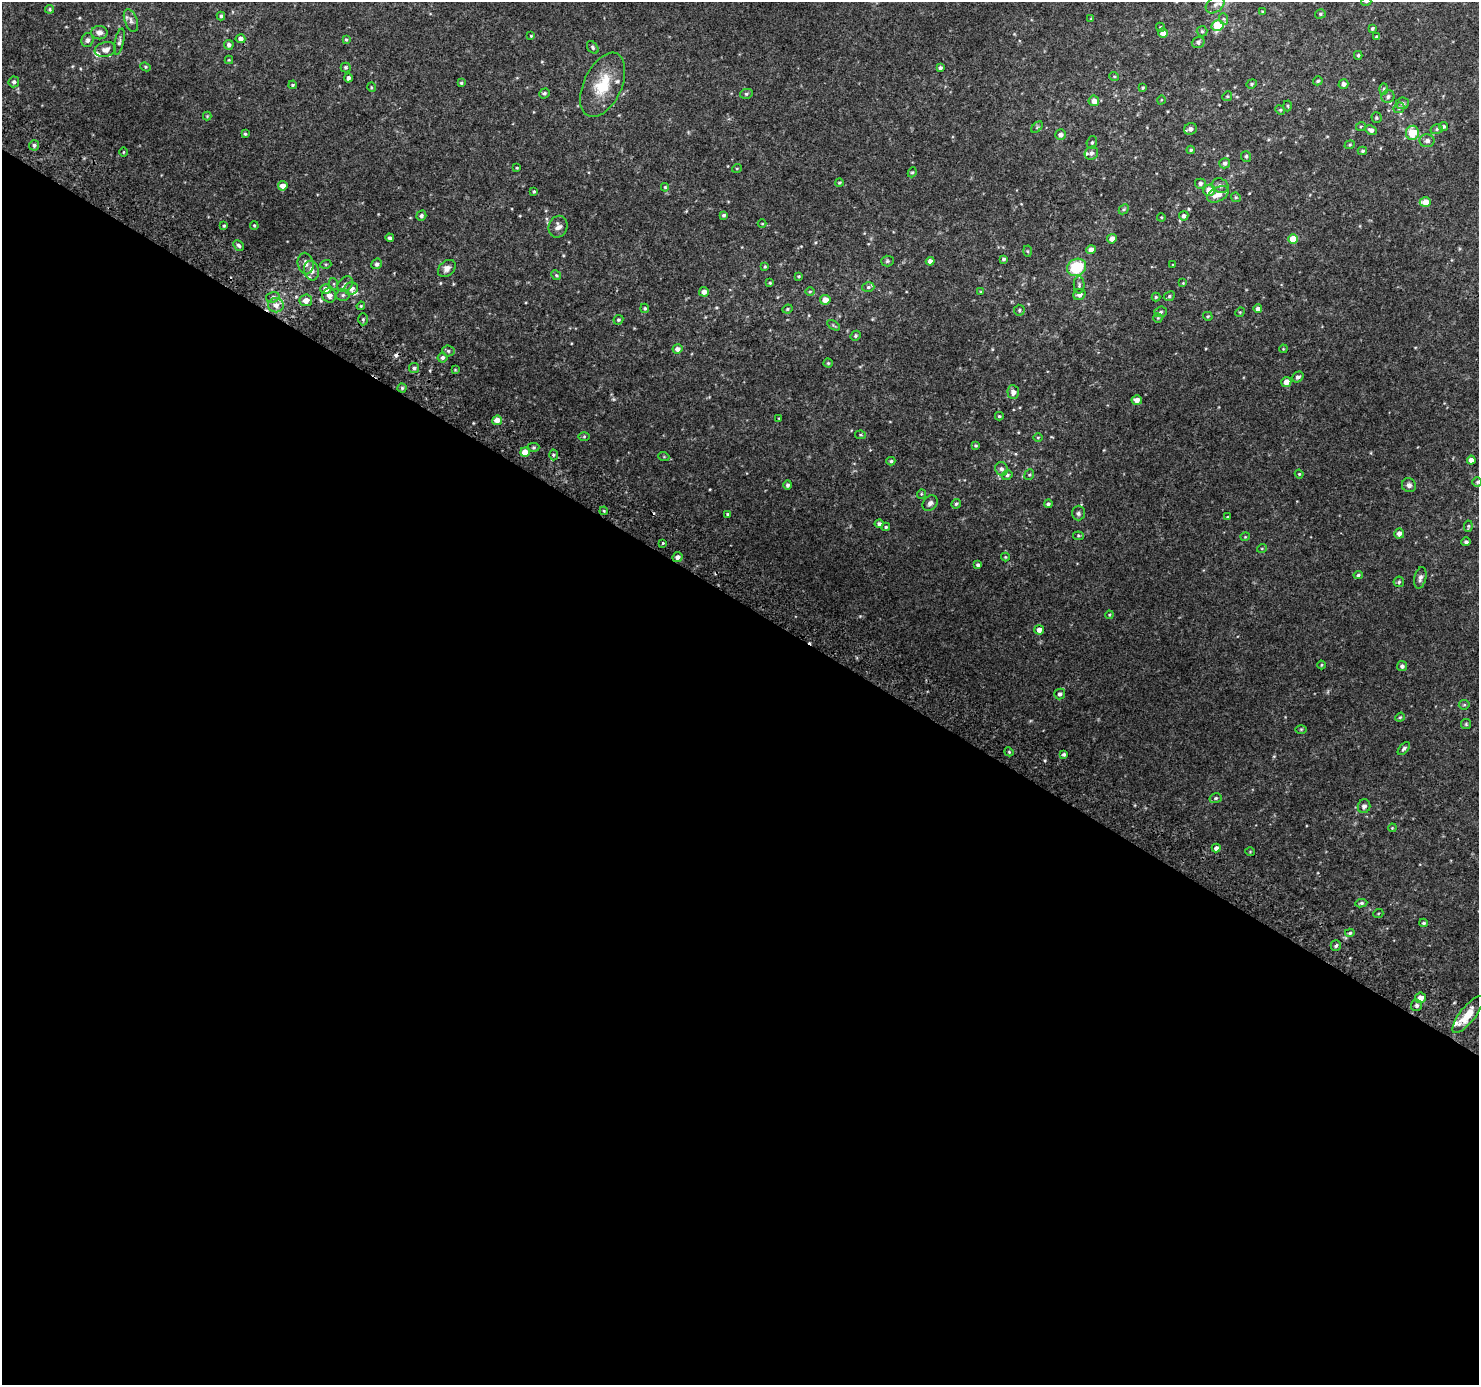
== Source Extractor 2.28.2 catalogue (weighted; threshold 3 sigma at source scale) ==
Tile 14 of 4 x 4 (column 2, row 4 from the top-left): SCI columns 1508-2984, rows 290-1672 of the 5961 x 6042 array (HDU 1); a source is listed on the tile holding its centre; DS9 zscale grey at full resolution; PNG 1481 x 1387 px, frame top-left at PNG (2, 2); each listed source drawn as its Kron ellipse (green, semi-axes under 4 px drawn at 4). Shown black and unused: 57% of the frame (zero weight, under 2 of 3 exposures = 2% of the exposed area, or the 3 px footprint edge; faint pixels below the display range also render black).
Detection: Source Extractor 2.28.2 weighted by HDU 2 'WHT'; one run over the whole footprint, this tile lists its part. Background 0.0747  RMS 0.013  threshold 0.0567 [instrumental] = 3 sigma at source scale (4.5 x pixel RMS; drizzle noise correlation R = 1.50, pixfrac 1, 0.0396/0.0396 arcsec/px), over >= 5 px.
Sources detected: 237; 1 cosmic-ray / hot-pixel residue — neither listed nor drawn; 9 inside a brighter listed object's ellipse — not listed separately; the other 227 listed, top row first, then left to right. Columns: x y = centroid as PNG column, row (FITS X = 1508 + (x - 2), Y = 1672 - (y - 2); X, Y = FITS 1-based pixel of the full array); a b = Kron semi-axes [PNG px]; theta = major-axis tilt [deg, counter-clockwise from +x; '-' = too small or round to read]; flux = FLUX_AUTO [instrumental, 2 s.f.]
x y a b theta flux
1366 2 5 3 - 0.98
1215 5 10 7 39 6.2
50 9 4 4 - 1.5
1262 11 4 2 - 0.81
1320 14 5 4 - 1.8
221 16 4 4 - 2.1
1091 18 4 3 - 0.9
1224 19 6 4 -71 1.8
131 20 12 6 -70 4.3
1217 26 6 5 - 44
1161 27 5 4 - 1.5
1372 29 4 3 - 1.7
1202 31 5 5 - 1.8
99 33 8 6 1 5.7
1163 33 5 4 - 8.6
531 36 4 3 - 1.1
1376 37 3 3 - 1.6
240 39 5 4 - 4.8
87 40 7 6 - 3.1
346 40 4 3 - 1.5
119 42 13 4 77 3.3
1198 42 6 5 - 3
229 45 5 5 - 3.6
593 47 7 5 -52 2
105 50 11 7 15 7.3
1358 55 4 4 - 1.6
229 60 4 4 - 1.1
145 67 5 4 - 1.4
346 67 5 5 - 1.7
940 68 4 3 - 2.7
1114 76 5 3 - 1.1
348 78 4 4 - 3.5
1318 81 5 4 - 1.9
14 82 5 5 - 3.4
461 83 4 3 - 1.5
1252 84 5 4 - 1.6
1343 84 5 4 - 4.5
293 85 4 3 - 1.4
603 85 34 19 65 44
371 87 5 3 - 1.2
1143 88 4 3 - 1.3
1384 89 6 4 88 1.6
544 93 5 5 - 2.2
746 94 6 5 - 2
1227 96 5 4 - 1.5
1388 97 7 6 - 3.5
1161 100 5 3 - 1
1094 101 5 5 - 8.1
1402 103 6 6 - 2.9
1287 106 5 3 - 1.5
1399 108 6 5 - 2
1280 110 5 4 - 1.4
207 116 4 4 - 1.1
1376 118 5 5 - 1.6
1361 126 5 3 - 1.1
1443 126 4 4 - 2.2
1037 127 7 4 46 1.8
1190 129 6 5 - 4.4
1437 129 6 5 - 2.1
1371 130 6 4 -27 4.5
1412 133 7 6 - 30
245 134 3 3 - 1.6
1060 135 5 5 - 4.5
1427 141 7 6 - 3.9
1092 142 6 5 - 2.2
34 145 5 5 - 3.1
1350 145 5 4 - 1.5
1191 150 4 4 - 1.7
1362 151 5 3 - 1.8
123 152 5 3 - 1.1
1091 153 7 6 - 3.9
1246 156 5 5 - 2.1
1225 163 5 5 - 3.2
517 168 4 3 - 1.2
737 168 5 3 - 1.1
912 172 5 4 - 1.5
839 182 4 3 - 1.3
1200 184 5 5 - 3.5
283 186 5 4 - 9.5
1220 186 8 7 - 4.1
665 187 4 4 - 1.3
1209 190 6 5 - 16
534 191 3 3 - 1.5
1218 194 12 7 28 12
1236 197 5 4 - 1.6
1425 202 5 4 - 17
1124 209 6 4 45 1.7
724 215 4 3 - 2.1
421 216 5 4 - 2.4
1184 216 5 4 - 3.4
1161 217 4 3 - 1
762 224 4 3 - 0.93
224 226 4 3 - 1.3
254 226 4 3 - 1.3
558 227 11 9 66 6.8
390 238 4 4 - 3
1112 239 5 4 - 6.8
1293 239 5 4 - 19
238 245 6 4 -46 2.7
1091 250 4 4 - 6.5
1027 251 5 3 - 1.2
1004 259 4 3 - 2.3
887 261 6 5 - 2.1
930 261 4 4 - 5.4
305 264 11 8 -78 7.1
326 264 5 3 - 1.3
377 264 5 5 - 3.6
1173 265 3 2 - 1.1
765 267 4 3 - 1.4
1076 267 10 8 27 49
447 268 10 7 43 6.3
311 271 10 7 -74 8.8
556 275 5 4 - 1.6
799 276 4 3 - 1.3
770 283 3 3 - 1.2
1183 283 3 3 - 0.81
334 284 6 4 -71 1.8
345 284 8 6 41 4.3
1079 285 8 5 -90 2.7
868 287 6 4 16 2
351 288 7 6 - 6.7
326 289 5 5 - 6.1
810 291 5 3 - 1.1
704 292 5 5 - 5.9
981 292 4 3 - 1
1079 294 6 5 - 5.2
343 295 7 5 3 3
329 296 7 6 - 5.5
1169 296 6 4 25 2.1
273 297 7 5 17 3.2
1156 297 4 4 - 1.7
306 300 6 6 - 11
825 300 5 5 - 9.2
276 305 8 7 - 7.8
361 306 4 3 - 1.1
645 308 5 4 - 1.7
787 309 5 3 - 1.2
1258 309 4 4 - 4.7
1019 310 5 5 - 2
1161 312 6 5 - 2.4
1240 312 5 4 - 1.2
1208 316 5 4 - 1.5
1158 318 5 4 - 1.4
363 319 6 5 - 2
618 320 5 4 - 1.9
833 325 7 4 -31 1.6
855 336 5 4 - 1.8
677 349 5 4 - 5.2
1283 349 4 3 - 0.97
448 351 6 5 - 2.4
443 358 5 5 - 3.2
828 363 4 4 - 1.5
414 368 5 5 - 2.7
455 370 4 4 - 1
1298 377 6 5 - 3.7
1286 382 5 5 - 9
402 388 4 4 - 1.9
1013 392 7 6 - 6
1137 400 5 4 - 6.7
999 416 4 3 - 1.5
779 418 4 2 - 0.82
497 420 5 4 - 10
861 435 5 4 - 1.4
584 436 6 4 1 1.3
1038 437 5 3 - 1.1
976 446 4 4 - 1.7
533 447 6 4 1 2.1
525 452 5 4 - 15
553 455 5 3 - 1.6
664 457 5 3 - 1.1
1471 460 4 4 - 7
891 461 4 4 - 1.9
1001 469 7 6 - 3.7
1299 474 4 4 - 1.3
1007 475 5 5 - 2.3
1029 475 5 4 - 1.6
1477 482 5 5 - 1.8
788 485 5 4 - 2.6
1409 485 7 7 - 4.7
921 494 5 3 - 0.98
930 503 9 6 48 4.5
956 504 5 4 - 2
1048 504 4 4 - 2.5
604 511 4 3 - 1.2
1078 513 7 6 - 3.2
728 514 3 3 - 1.6
1228 517 3 2 - 1.2
879 524 4 4 - 3.1
1468 526 6 4 83 1.7
886 527 4 3 - 1.7
1399 534 5 5 - 6.2
1078 536 5 4 - 1.4
1245 537 4 4 - 1.2
1466 542 4 4 - 2.5
662 543 3 3 - 4.8
1262 548 5 3 - 1.1
677 557 5 4 - 4.5
1005 557 4 4 - 1.2
978 565 4 4 - 2.6
1358 575 5 4 - 1.8
1420 578 11 5 77 4.3
1399 582 5 5 - 2.1
1109 615 4 3 - 1.2
1039 630 5 4 - 7.1
1321 665 4 3 - 1.1
1402 666 5 5 - 3.1
1060 694 5 5 - 3.5
1464 705 5 5 - 1.6
1400 717 5 4 - 1.4
1466 724 5 5 - 1.6
1301 729 6 4 1 1.3
1404 749 8 4 49 2.6
1009 752 4 3 - 1.4
1064 754 4 3 - 2.2
1216 798 6 5 - 2.1
1364 806 7 6 - 3.8
1392 828 4 3 - 1
1216 848 4 4 - 4.6
1250 852 5 3 - 1
1361 903 6 4 8 2.4
1378 914 5 3 - 1.1
1424 923 4 3 - 1.7
1350 933 5 4 - 1.8
1336 946 5 5 - 2.8
1420 998 5 5 - 10
1417 1005 6 5 - 3.2
1468 1015 22 7 52 25
Overlapping masked pixels (flux is a lower limit): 2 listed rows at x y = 525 452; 1468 1015
Isophote crosses this tile's border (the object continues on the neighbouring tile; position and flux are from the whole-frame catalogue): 1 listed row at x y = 1366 2